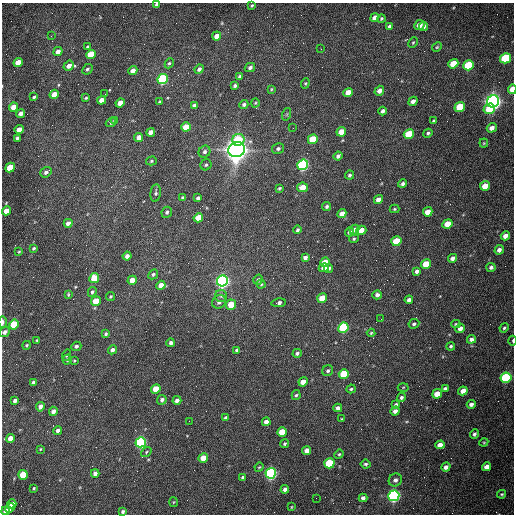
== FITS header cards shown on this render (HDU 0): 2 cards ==
NAXIS1  =                  512 /fastest changing axis
NAXIS2  =                  512 /next to fastest changing axis

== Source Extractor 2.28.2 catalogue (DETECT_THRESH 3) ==
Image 512 x 512 px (HDU 0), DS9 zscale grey, 1 PNG px = 1 image px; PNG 516 x 516 px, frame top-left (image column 1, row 512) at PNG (2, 3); each listed source drawn as its Kron ellipse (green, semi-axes under 4 px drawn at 4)
Background 1540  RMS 23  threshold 69.5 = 3 sigma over >= 5 px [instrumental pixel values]
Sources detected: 216; all 216 listed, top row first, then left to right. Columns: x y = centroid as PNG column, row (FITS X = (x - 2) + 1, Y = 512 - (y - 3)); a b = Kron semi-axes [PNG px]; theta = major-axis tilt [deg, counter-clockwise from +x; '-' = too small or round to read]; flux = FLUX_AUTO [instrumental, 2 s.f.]
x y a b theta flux
157 5 4 3 - 4.1e+03
252 5 4 3 - 1.9e+03
375 18 5 4 - 1.1e+04
381 19 4 4 - 2.1e+03
419 25 5 4 - 1.5e+04
389 26 4 4 - 3.9e+03
423 26 4 4 - 4.4e+03
51 36 3 3 - 1.6e+03
217 36 5 4 - 1.2e+04
413 42 5 3 - 1.8e+03
88 47 4 3 - 3.9e+03
437 47 5 4 - 2.0e+03
321 49 2 2 - 9.0e+02
58 51 5 4 - 8.5e+03
91 55 5 4 - 6.3e+04
506 58 5 5 - 1.4e+05
18 63 5 4 - 3.0e+04
169 63 5 4 - 2.4e+03
453 64 5 4 - 3.3e+04
468 65 5 4 - 9.8e+04
69 66 5 4 - 1.1e+04
250 68 5 4 - 4.4e+03
87 69 6 4 44 3.2e+03
199 69 5 4 - 4.5e+03
133 71 5 4 - 1.0e+04
239 76 4 3 - 2.9e+03
163 79 5 5 - 2.6e+05
305 83 5 4 - 2.0e+03
235 86 4 3 - 2.9e+03
271 89 4 3 - 1.5e+03
512 89 5 3 - 3.0e+04
379 91 5 4 - 7.7e+03
348 92 5 4 - 1.5e+04
54 94 5 4 - 1.7e+04
105 94 2 2 - 7.7e+02
34 97 3 3 - 2.5e+03
86 98 3 3 - 2.1e+03
101 100 4 4 - 1.6e+04
413 101 5 4 - 6.6e+03
493 101 6 6 - 1.1e+06
160 102 3 3 - 2.7e+03
120 103 5 4 - 1.9e+04
255 103 4 4 - 1.6e+03
194 105 4 3 - 3.2e+03
244 105 5 4 - 3.8e+03
13 107 4 4 - 2.0e+04
460 107 5 4 - 5.6e+04
489 109 6 5 - 4.6e+04
383 111 4 3 - 4.4e+03
21 113 4 4 - 9.3e+03
287 114 6 4 72 2.3e+03
114 121 3 3 - 1.6e+03
434 121 4 3 - 3.7e+03
111 122 5 4 - 2.0e+03
186 127 5 4 - 2.6e+04
293 128 2 2 - 7.3e+02
492 128 5 4 - 8.3e+03
19 129 4 4 - 1.2e+04
151 132 5 4 - 9.9e+03
341 132 5 4 - 2.3e+04
428 133 5 4 - 3.0e+03
409 134 5 4 - 6.1e+04
139 137 4 4 - 1.5e+04
17 138 4 3 - 3.5e+03
313 139 5 4 - 6.9e+04
238 140 6 6 - 5.6e+04
484 143 4 4 - 1.6e+03
278 149 6 5 - 3.5e+03
237 150 8 7 - 2.2e+06
205 152 6 5 - 4.0e+03
338 156 4 4 - 4.4e+03
151 161 5 4 - 2.1e+03
206 165 6 5 - 2.8e+03
303 165 5 5 - 3.5e+05
10 167 5 4 - 4.3e+04
46 172 6 5 - 4.7e+03
349 175 4 4 - 2.9e+03
403 184 4 4 - 3.8e+03
485 186 5 4 - 2.1e+04
302 187 5 4 - 2.4e+04
279 188 4 3 - 2.1e+03
156 193 9 5 83 3.5e+03
182 197 3 3 - 1.5e+03
198 198 4 4 - 4.6e+03
378 200 5 4 - 1.3e+04
327 206 4 3 - 2.9e+03
394 209 5 4 - 1.8e+03
6 211 5 4 - 2.4e+04
167 212 6 5 - 3.5e+03
428 212 5 4 - 1.8e+04
342 214 5 4 - 1.2e+04
198 218 5 4 - 3.5e+04
68 223 4 4 - 8.0e+03
447 224 5 4 - 2.7e+04
298 230 4 4 - 2.5e+03
354 230 5 4 - 7.0e+03
361 230 5 4 - 2.2e+04
350 232 5 4 - 4.4e+03
505 236 5 4 - 1.0e+04
354 239 5 4 - 2.0e+03
396 241 5 4 - 6.6e+04
34 248 3 3 - 2.6e+03
499 250 5 4 - 6.8e+03
19 252 3 2 - 1.4e+03
127 256 4 4 - 6.0e+03
305 258 4 4 - 6.0e+03
452 258 5 4 - 5.9e+03
325 262 5 4 - 2.6e+04
426 264 5 4 - 4.9e+04
491 267 5 4 - 4.1e+03
324 268 5 4 - 1.3e+04
329 268 5 3 - 4.4e+03
417 271 4 4 - 4.9e+03
153 274 5 4 - 2.9e+03
94 278 5 4 - 4.5e+04
132 280 5 4 - 1.5e+04
258 280 5 4 - 4.0e+03
222 281 5 5 - 7.1e+05
261 284 4 4 - 2.1e+03
161 285 5 4 - 1.3e+04
92 292 5 4 - 3.2e+03
68 294 4 3 - 1.6e+03
377 295 5 4 - 5.0e+03
111 296 4 4 - 2.0e+03
221 296 6 6 - 3.8e+03
322 298 5 4 - 2.9e+04
409 300 4 4 - 5.6e+03
96 301 5 4 - 4.1e+04
219 302 7 6 - 5.4e+03
278 303 7 4 10 5.5e+03
231 305 5 5 - 3.8e+04
381 319 2 2 - 8.8e+02
3 322 5 2 - 5.9e+03
414 324 5 4 - 3.3e+03
456 324 4 4 - 1.9e+03
14 325 5 4 - 8.3e+04
343 328 5 5 - 1.7e+05
460 328 5 4 - 8.7e+03
504 328 5 4 - 2.1e+03
5 332 5 4 - 6.5e+03
371 333 4 4 - 1.6e+03
106 334 3 3 - 2.7e+03
471 339 4 4 - 4.9e+03
37 340 3 2 - 1.1e+03
513 341 5 2 - 2.2e+03
171 343 4 4 - 5.5e+03
27 345 4 3 - 1.9e+03
76 346 5 4 - 4.0e+03
451 346 4 4 - 2.7e+03
112 350 5 4 - 5.8e+03
237 350 4 4 - 4.0e+03
297 353 4 4 - 3.6e+03
66 355 5 4 - 2.0e+03
67 360 5 4 - 2.5e+03
74 360 3 2 - 1.5e+03
328 371 6 5 - 3.3e+03
344 374 5 5 - 6.8e+04
506 378 5 5 - 1.6e+05
303 382 4 4 - 1.6e+04
33 383 4 3 - 4.3e+03
403 387 5 3 - 1.4e+03
445 388 4 3 - 3.0e+03
156 389 5 4 - 3.5e+04
351 389 5 4 - 2.9e+03
463 391 5 4 - 1.2e+04
437 394 5 4 - 1.9e+04
296 395 5 4 - 2.4e+03
401 397 4 4 - 2.9e+03
162 400 5 4 - 4.5e+03
177 400 4 4 - 6.3e+03
15 401 4 3 - 5.6e+03
396 404 4 3 - 2.9e+03
471 404 4 4 - 5.1e+03
40 407 5 4 - 7.0e+03
338 408 4 4 - 6.9e+03
53 411 4 4 - 6.3e+03
395 411 5 4 - 6.4e+03
226 418 4 4 - 4.9e+03
342 419 4 3 - 1.6e+03
189 421 2 2 - 7.4e+02
266 422 4 4 - 7.8e+03
58 430 4 4 - 4.9e+03
282 432 5 4 - 3.2e+04
474 434 5 4 - 3.1e+03
10 438 4 4 - 1.4e+04
141 442 5 5 - 3.6e+05
484 442 4 3 - 1.5e+03
285 444 4 4 - 2.4e+03
440 445 5 4 - 1.2e+04
40 449 3 3 - 1.3e+03
307 450 4 4 - 1.1e+04
146 452 6 4 39 2.1e+03
339 454 5 4 - 2.0e+03
203 458 5 4 - 2.3e+04
329 463 5 5 - 1.1e+05
366 464 5 4 - 2.7e+03
259 467 5 4 - 1.5e+03
446 467 5 4 - 5.7e+03
487 467 4 4 - 1.0e+04
95 473 4 4 - 6.2e+03
271 473 5 5 - 4.3e+05
23 475 5 4 - 5.0e+04
243 477 4 3 - 3.7e+03
395 480 7 6 - 5.2e+03
34 488 3 3 - 1.8e+03
285 489 4 4 - 6.5e+03
502 494 4 3 - 2.0e+03
394 496 5 5 - 5.8e+05
316 498 2 2 - 3.3e+03
363 498 4 4 - 4.6e+03
173 502 5 3 - 1.4e+03
12 504 4 4 - 1.6e+04
291 507 4 2 - 1.2e+03
10 508 5 4 - 1.5e+04
6 511 4 4 - 8.8e+03
123 512 4 3 - 3.2e+03
At the frame edge (FLAGS 8, measured only in part): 5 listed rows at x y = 157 5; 512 89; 3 322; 5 332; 513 341